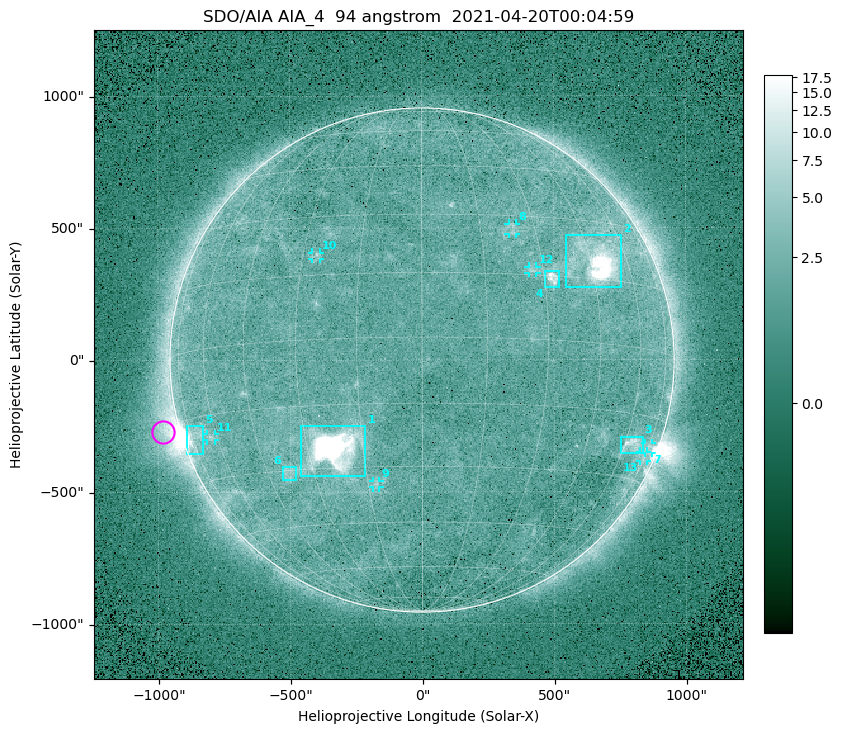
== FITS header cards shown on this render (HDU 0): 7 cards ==
TELESCOP= 'SDO/AIA '
INSTRUME= 'AIA_4   '
WAVELNTH=                   94
WAVEUNIT= 'angstrom'
DATE-OBS= '2021-04-20T00:04:59.12'
CTYPE1  = 'HPLN-TAN'
CTYPE2  = 'HPLT-TAN'

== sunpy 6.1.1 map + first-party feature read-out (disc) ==
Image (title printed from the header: SDO/AIA AIA_4  94 angstrom  2021-04-20T00:04:59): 512 x 512 px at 4.8 arcsec/px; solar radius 955 arcsec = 199 px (full disc in frame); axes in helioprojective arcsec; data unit not stated in the header (colour bar unlabelled)
Orientation: roll -0.138 deg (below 1 deg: not rotated)
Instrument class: DISC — disc imager (sunpy class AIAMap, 94 A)
Bright regions (active regions / flare kernels): reference = the median radial profile (limb darkening/brightening removed); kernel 5 px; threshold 5 sigma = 2.48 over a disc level ~1.77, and >= 1.15x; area >= 9 px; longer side >= 5 px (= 24 arcsec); searched inside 0.97 R_sun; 13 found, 13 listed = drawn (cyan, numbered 1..; 7 of them under ~33 arcsec drawn as corner ticks so the feature stays visible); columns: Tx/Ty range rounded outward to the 10 arcsec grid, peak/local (2 s.f.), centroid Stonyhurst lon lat
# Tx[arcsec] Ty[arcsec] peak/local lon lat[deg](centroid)
1 -460..-210 -440..-250 1050 -23 -25
2 540..760 270..470 49 +47 +20
3 750..840 -360..-290 4.6 +64 -22
4 460..520 270..340 6.4 +32 +15
5 -900..-830 -360..-250 6.4 -72 -19
6 -530..-480 -450..-400 2.9 -38 -30
7 840..870 -360..-310 2.8 +75 -22
8 330..360 470..520 2.7 +24 +26
9 -190..-160 -480..-450 2.9 -13 -34
10 -420..-380 380..410 2.8 -26 +20
11 -820..-780 -300..-280 2.8 -63 -20
12 400..440 330..360 2.9 +27 +16
13 820..850 -390..-350 2.2 +73 -24
Off-limb structures (1.02-1.3 R_sun): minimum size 50 px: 8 found; the strongest spans PA ~90..115 deg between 1.02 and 1.21 R_sun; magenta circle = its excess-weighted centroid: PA ~105 deg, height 1.07 R_sun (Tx ~-980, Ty ~-270 arcsec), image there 4.6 x the reference